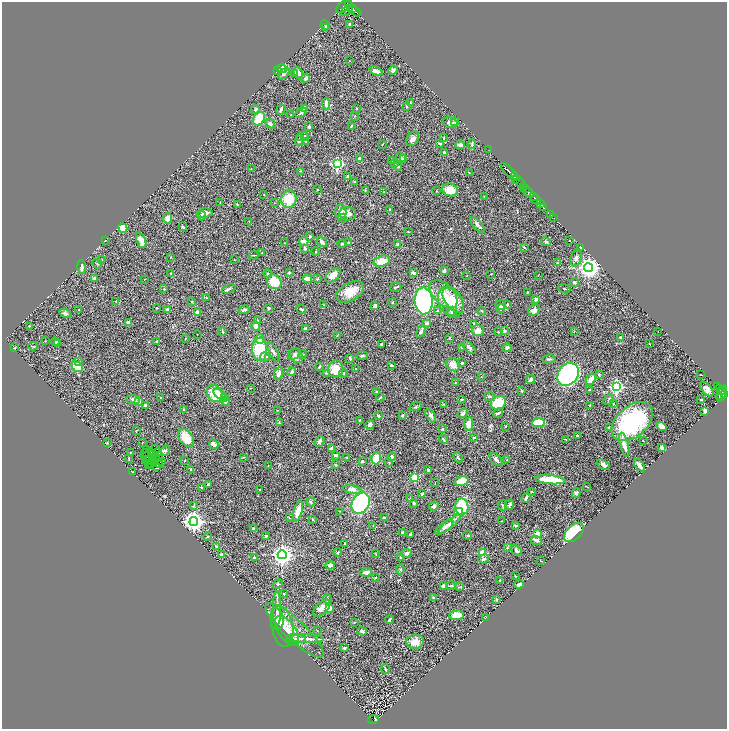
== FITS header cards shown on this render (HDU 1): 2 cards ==
NAXIS1  =                 1450
NAXIS2  =                 1453

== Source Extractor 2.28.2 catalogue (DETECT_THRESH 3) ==
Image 1450 x 1453 px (HDU 1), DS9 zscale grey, zoomed out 1/2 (1 PNG px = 2 x 2 image px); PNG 729 x 731 px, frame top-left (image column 2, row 1453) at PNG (2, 2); each listed source drawn as its Kron ellipse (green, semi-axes under 4 px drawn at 4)
Background 1.06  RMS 0.064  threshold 0.191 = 3 sigma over >= 5 px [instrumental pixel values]
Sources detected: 446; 26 cannot appear on this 1/2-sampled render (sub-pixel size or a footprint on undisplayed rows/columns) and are neither listed nor drawn; the other 420 listed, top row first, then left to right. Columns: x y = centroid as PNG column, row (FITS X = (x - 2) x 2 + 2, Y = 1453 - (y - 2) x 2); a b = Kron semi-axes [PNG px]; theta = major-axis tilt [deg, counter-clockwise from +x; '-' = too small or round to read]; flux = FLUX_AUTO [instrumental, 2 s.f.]
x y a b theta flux
349 4 3 1 - 6.0e+02
344 6 9 5 39 5.6e+03
352 9 4 4 - 2.8e+03
347 11 6 2 36 4.6e+02
354 11 8 3 -32 2.7e+03
350 24 3 2 - 1.1e+01
325 25 5 3 - 1.4e+01
325 28 3 2 - 7.7e+00
349 61 2 1 - 4.1e+00
282 68 5 4 - 9.4e+01
393 70 5 4 - 2.8e+01
277 71 4 2 - 1.4e+01
376 71 7 3 -22 5.6e+01
295 73 2 2 - 8.2e+01
298 73 6 3 -63 4.8e+01
284 74 7 4 41 2.9e+01
306 78 4 3 - 3.2e+01
410 103 4 3 - 8.6e+00
326 104 6 3 -86 6.7e+01
406 107 4 3 - 1.2e+01
304 108 4 3 - 4.0e+01
356 108 3 3 - 8.4e+00
281 109 5 2 - 2.7e+01
255 110 4 4 - 1.4e+01
301 113 6 3 37 1.5e+01
291 115 3 2 - 4.4e+00
355 116 2 2 - 5.9e+00
259 119 7 5 53 2.7e+02
455 122 4 3 - 1.2e+01
450 123 7 5 -17 5.8e+01
270 124 5 4 - 2.7e+01
351 126 3 2 - 1.3e+01
309 127 3 3 - 1.8e+01
302 136 6 3 8 1.8e+01
305 136 4 2 - 9.7e+00
444 138 3 3 - 1.3e+01
413 139 8 5 55 5.2e+01
299 140 5 4 - 3.3e+01
305 141 2 2 - 6.6e+00
440 143 4 2 - 1.7e+01
383 144 3 2 - 4.6e+00
472 144 5 3 - 1.5e+01
460 145 4 3 - 3.5e+01
489 150 2 1 - 6.3e+01
444 152 2 2 - 2.3e+01
359 158 3 3 - 2.2e+01
401 158 5 4 - 1.7e+01
403 159 3 2 - 7.6e+00
392 160 2 2 - 6.8e+00
337 164 4 3 - 1.5e+03
394 164 3 3 - 8.7e+00
398 166 4 3 - 1.6e+01
251 169 2 2 - 4.1e+00
300 171 3 2 - 5.9e+00
509 172 11 2 -45 1.5e+03
469 173 3 2 - 6.6e+00
348 177 4 3 - 4.5e+01
514 177 3 1 - 1.4e+02
516 179 2 1 - 1.4e+02
354 182 3 2 - 9.6e+00
519 182 8 1 -43 7.2e+02
524 187 3 2 - 3.8e+02
526 189 3 1 - 4.5e+02
317 190 2 2 - 6.5e+00
450 190 8 6 -19 2.0e+02
365 191 3 2 - 5.3e+00
384 191 3 2 - 5.7e+00
436 191 3 2 - 5.1e+00
529 192 5 2 - 3.0e+03
264 195 3 2 - 4.2e+00
484 197 2 2 - 4.3e+00
533 197 2 1 - 6.4e+02
289 199 8 7 - 2.9e+02
536 200 5 2 - 2.4e+03
220 203 3 2 - 4.3e+00
274 203 2 1 - 4.2e+00
540 204 2 1 - 2.0e+02
238 205 3 2 - 7.3e+00
543 207 2 1 - 2.7e+02
390 210 3 2 - 6.4e+00
341 212 7 5 88 7.8e+01
204 213 8 4 9 5.4e+01
348 214 8 6 -4 7.9e+01
550 214 2 1 - 2.4e+01
202 216 4 3 - 1.3e+01
167 218 5 5 - 6.4e+01
342 218 4 3 - 1.2e+01
554 218 3 1 - 3.6e+01
249 221 3 1 - 3.6e+00
478 225 9 3 -48 3.6e+01
183 227 4 2 - 1.6e+01
123 228 5 4 - 1.4e+02
408 232 2 2 - 5.5e+00
310 237 3 3 - 1.8e+01
105 240 3 2 - 5.3e+00
141 240 8 4 -68 1.0e+02
304 241 4 3 - 9.4e+01
569 241 2 1 - 4.5e+00
322 242 6 3 -51 3.7e+01
546 242 5 2 - 1.8e+01
284 243 2 2 - 5.1e+00
349 243 3 3 - 1.7e+01
342 244 4 3 - 1.0e+01
397 244 2 2 - 1.6e+01
524 247 3 2 - 1.2e+01
581 247 3 2 - 5.4e+00
305 248 3 2 - 3.1e+01
316 252 4 2 - 1.0e+01
262 253 2 2 - 4.5e+00
254 255 4 2 - 9.5e+00
170 257 2 1 - 3.8e+00
576 258 8 5 73 3.7e+01
234 259 2 2 - 3.7e+00
102 260 2 2 - 8.5e+00
382 261 8 5 14 1.2e+02
557 263 2 2 - 4.3e+00
97 264 5 2 - 8.2e+00
82 267 7 3 -87 3.4e+01
588 268 4 4 - 9.2e+03
444 270 4 3 - 2.3e+01
171 273 3 3 - 8.9e+00
289 273 3 2 - 1.2e+01
413 273 4 3 - 4.4e+01
268 274 4 3 - 1.3e+01
491 274 2 2 - 4.6e+00
333 275 9 5 42 1.1e+02
467 275 2 1 - 5.1e+00
538 275 3 2 - 4.6e+00
94 278 3 3 - 1.9e+01
318 278 4 2 - 8.5e+00
145 279 3 2 - 3.6e+00
307 279 4 3 - 8.2e+01
274 282 8 6 -46 3.0e+02
575 282 4 3 - 2.0e+01
396 287 6 2 17 1.5e+01
164 289 3 2 - 7.4e+00
229 289 7 3 19 2.2e+01
564 289 6 2 -22 8.9e+00
350 292 15 9 30 1.7e+02
527 292 3 2 - 1.1e+01
443 294 17 10 -46 2.1e+02
207 298 4 2 - 8.6e+00
536 299 4 4 - 2.7e+01
453 300 14 7 -54 1.8e+02
116 301 3 2 - 5.7e+00
424 301 13 9 -87 2.5e+03
192 302 3 3 - 8.9e+00
451 302 16 11 -61 2.5e+02
392 303 3 2 - 1.1e+01
323 305 2 2 - 5.2e+00
501 305 5 5 - 3.2e+01
507 305 3 2 - 1.2e+01
375 306 3 3 - 2.8e+01
157 308 3 2 - 6.6e+00
269 308 2 2 - 2.1e+01
501 308 4 4 - 4.0e+01
301 309 5 2 - 1.4e+01
79 310 3 3 - 6.2e+00
167 310 4 3 - 3.7e+01
244 310 5 3 - 2.4e+01
438 310 4 3 - 1.2e+01
534 310 6 5 - 4.8e+01
451 311 5 4 - 2.1e+01
481 311 4 2 - 1.1e+01
197 312 3 2 - 6.7e+01
65 313 6 4 -23 3.1e+01
452 314 5 3 - 1.3e+01
258 320 4 3 - 1.2e+01
129 323 3 3 - 4.6e+01
426 323 4 3 - 2.9e+01
474 323 3 3 - 9.7e+00
29 326 3 2 - 8.1e+00
256 326 5 4 - 6.7e+01
306 329 3 2 - 4.0e+01
478 330 6 5 - 8.4e+01
222 331 4 2 - 1.2e+01
421 331 7 3 64 2.6e+01
504 331 3 3 - 2.1e+01
658 331 2 1 - 4.7e+00
498 332 2 2 - 1.0e+01
574 332 3 2 - 4.8e+00
197 334 2 1 - 3.2e+00
337 335 3 2 - 6.7e+00
620 337 3 3 - 1.7e+01
449 338 2 2 - 1.1e+01
185 339 3 2 - 4.6e+00
260 339 4 4 - 2.5e+01
45 341 3 2 - 5.9e+00
157 341 3 3 - 1.4e+01
55 342 4 3 - 2.1e+01
57 343 4 3 - 2.8e+01
649 343 2 1 - 6.6e+00
381 345 4 2 - 1.9e+01
33 346 5 2 - 9.4e+00
462 347 3 3 - 2.0e+01
469 347 8 3 -44 2.8e+01
15 348 3 2 - 9.9e+00
507 348 4 3 - 3.2e+01
260 349 12 7 -87 4.5e+02
273 352 10 3 -63 2.8e+01
294 354 7 4 40 2.8e+01
303 354 4 3 - 1.4e+01
296 356 8 6 -52 4.8e+01
362 356 6 3 5 2.0e+01
265 357 4 4 - 3.9e+01
350 358 4 2 - 1.4e+01
549 359 6 3 9 1.7e+01
78 362 2 2 - 4.2e+01
462 363 2 2 - 6.4e+01
391 365 3 3 - 1.4e+01
453 365 7 6 - 7.3e+01
77 367 6 4 -43 2.6e+02
319 367 3 2 - 8.0e+00
336 369 8 7 - 2.4e+02
356 369 2 1 - 3.1e+00
292 372 4 3 - 3.4e+01
327 373 3 3 - 8.9e+00
343 373 4 3 - 2.2e+01
278 374 6 4 66 5.0e+01
568 374 12 9 52 3.5e+03
599 374 3 3 - 9.7e+00
701 375 3 2 - 4.2e+00
481 377 2 1 - 2.8e+00
591 379 6 3 52 1.1e+02
530 380 4 3 - 3.4e+01
455 383 3 2 - 6.1e+00
616 387 4 4 - 2.7e+03
718 387 2 2 - 7.2e+01
250 388 2 1 - 3.2e+00
707 389 8 5 -51 7.0e+01
719 389 2 2 - 2.0e+02
590 390 2 2 - 1.1e+01
721 390 2 2 - 1.1e+02
376 391 4 3 - 1.2e+01
521 391 3 3 - 7.3e+00
215 393 9 7 -54 3.2e+02
722 394 8 2 71 6.3e+02
724 394 3 2 - 6.5e+02
220 395 7 4 -37 5.3e+01
489 396 5 3 - 1.2e+01
719 397 3 1 - 2.9e+01
160 398 2 2 - 6.6e+00
225 398 3 3 - 9.5e+00
380 398 4 2 - 8.3e+00
609 399 6 3 45 1.6e+01
133 400 7 4 -5 2.8e+01
462 400 3 2 - 8.5e+00
701 400 3 2 - 7.2e+00
225 401 4 3 - 2.5e+01
139 402 4 4 - 4.0e+01
498 403 8 6 32 3.5e+02
443 404 3 2 - 5.2e+00
614 404 2 2 - 5.1e+00
145 405 3 2 - 1.7e+01
590 405 3 2 - 7.1e+00
416 407 6 2 18 1.3e+01
184 410 2 2 - 1.2e+01
278 410 2 1 - 3.4e+00
705 411 3 2 - 7.4e+01
463 413 5 3 - 2.7e+01
498 413 5 3 - 1.8e+01
402 415 3 3 - 1.5e+01
431 415 7 4 -58 3.5e+01
378 416 3 2 - 1.7e+01
359 420 3 3 - 8.6e+00
279 422 3 2 - 1.1e+01
632 422 24 15 42 1.2e+03
539 423 6 3 2 3.2e+02
468 424 7 4 81 8.6e+01
370 425 4 4 - 3.2e+01
506 426 2 1 - 5.4e+00
661 426 5 4 - 5.4e+01
610 427 3 2 - 2.5e+01
443 429 3 2 - 1.3e+01
137 430 3 2 - 4.6e+00
577 435 2 2 - 1.1e+01
186 438 10 6 -52 2.5e+02
474 438 3 2 - 1.9e+01
443 439 5 2 - 1.2e+01
565 439 3 2 - 5.2e+00
320 441 6 4 57 3.1e+01
643 441 2 2 - 4.7e+00
142 442 2 1 - 3.5e+00
107 443 3 3 - 9.3e+00
214 444 5 3 - 9.1e+01
624 445 12 3 -75 1.2e+02
662 447 4 3 - 3.9e+01
331 448 4 3 - 3.5e+01
147 449 3 1 - 2.9e+00
156 449 4 1 - 6.5e+00
165 451 5 3 - 2.2e+01
130 452 3 2 - 6.2e+00
147 452 3 1 - 7.0e+00
152 453 3 2 - 1.0e+00
158 453 3 2 - 6.8e+00
144 454 3 2 - 3.4e+00
336 455 3 3 - 2.3e+01
155 456 2 1 - 3.3e+00
158 456 2 1 - 2.5e+00
147 457 3 2 - 8.6e+00
244 457 3 2 - 7.7e+00
392 457 4 3 - 1.8e+01
129 458 3 2 - 9.8e+00
160 458 2 2 - 3.0e-04
347 458 3 2 - 8.3e+00
376 458 6 4 73 1.7e+02
458 458 6 3 -66 1.4e+01
496 459 8 4 -48 3.3e+01
146 460 3 1 - 1.8e+01
148 460 3 1 - 3.3e+00
149 460 2 1 - 2.1e+00
507 460 2 2 - 7.4e+00
161 461 3 1 - 7.8e+00
185 461 3 2 - 5.9e+00
362 461 2 2 - 2.4e+01
154 462 3 1 - 6.1e+00
151 463 3 1 - 1.4e+01
389 463 3 2 - 5.3e+00
150 464 3 1 - 2.4e+01
159 464 2 1 - 1.2e+01
148 465 2 1 - 7.3e+00
268 465 2 1 - 3.4e+00
335 465 3 3 - 1.5e+01
603 465 7 4 -29 4.3e+01
639 465 7 2 -54 6.6e+01
156 467 4 2 - 1.1e+01
191 469 3 2 - 3.0e+01
428 469 3 3 - 9.6e+00
133 472 2 1 - 5.0e+00
414 478 3 3 - 6.2e+02
550 480 15 4 -5 4.7e+02
462 481 7 4 15 1.8e+02
435 482 2 2 - 4.7e+00
208 484 3 2 - 2.2e+01
202 487 3 2 - 1.3e+01
587 487 3 2 - 5.2e+00
352 489 9 4 -9 5.7e+01
260 490 3 2 - 6.5e+00
531 492 2 2 - 1.2e+01
576 493 5 4 - 2.3e+01
422 494 3 2 - 1.5e+01
526 498 5 3 - 2.1e+01
410 499 2 2 - 4.6e+00
311 502 4 3 - 1.4e+01
361 503 11 8 61 1.8e+03
414 503 2 2 - 1.2e+01
194 505 4 2 - 7.5e+00
502 505 5 2 - 1.1e+01
510 505 5 2 - 1.5e+01
434 506 5 4 - 2.5e+01
462 507 8 7 - 5.4e+02
298 511 11 4 74 1.5e+02
340 511 2 2 - 5.3e+00
459 512 4 4 - 1.1e+02
289 518 3 2 - 5.5e+00
385 518 4 3 - 1.7e+01
312 519 4 3 - 1.0e+01
501 521 2 2 - 6.5e+00
194 522 4 4 - 7.2e+03
449 524 14 4 40 5.4e+01
373 526 3 2 - 5.9e+00
516 526 4 3 - 1.8e+01
444 527 11 4 38 4.2e+01
253 528 3 2 - 1.4e+01
403 532 2 2 - 1.3e+01
574 533 11 7 44 5.6e+02
411 534 3 2 - 9.5e+00
538 534 2 2 - 2.6e+02
468 535 4 3 - 1.1e+01
266 536 3 3 - 1.7e+01
207 537 4 2 - 7.6e+00
536 540 6 3 -23 2.9e+01
345 543 2 2 - 9.3e+00
216 546 3 3 - 1.5e+01
507 548 4 3 - 1.2e+01
516 550 6 4 -36 3.0e+01
338 552 4 2 - 1.1e+01
407 553 5 4 - 2.6e+01
483 553 3 3 - 4.1e+02
376 554 3 2 - 5.0e+00
222 555 3 3 - 2.7e+01
282 555 4 4 - 7.9e+03
254 557 4 3 - 1.0e+01
401 558 2 2 - 2.1e+01
484 559 5 3 - 2.1e+01
541 561 3 2 - 4.3e+00
330 565 5 3 - 6.5e+01
400 570 5 3 - 1.3e+01
366 572 6 3 10 7.6e+01
515 576 3 2 - 5.6e+00
375 578 3 2 - 8.0e+00
500 580 4 2 - 9.3e+00
278 584 5 3 - 1.4e+01
519 584 5 3 - 3.3e+01
451 585 5 3 - 1.3e+01
443 586 4 3 - 1.9e+01
460 587 3 2 - 6.7e+00
284 593 3 2 - 6.0e+00
433 598 4 2 - 9.6e+00
327 599 5 2 - 1.3e+01
496 600 3 1 - 1.1e+01
277 608 17 3 -90 5.2e+01
322 608 11 5 45 6.8e+01
329 608 4 3 - 5.2e+01
457 615 7 5 3 1.2e+02
485 618 3 2 - 4.5e+00
277 619 11 7 -84 1.0e+02
389 620 4 2 - 1.9e+01
354 622 3 2 - 6.3e+00
282 626 21 10 -79 1.3e+02
295 630 38 10 -43 2.7e+02
317 630 2 2 - 5.1e+00
287 631 17 8 -56 1.1e+02
362 631 5 3 - 1.9e+01
296 639 10 4 -6 8.8e+01
307 639 17 3 -2 5.9e+01
415 642 8 7 - 1.0e+02
344 648 3 3 - 2.0e+01
385 669 5 3 - 1.4e+01
373 719 5 2 - 3.9e+01
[26 sub-pixel or undisplayed-footprint detections neither listed nor drawn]